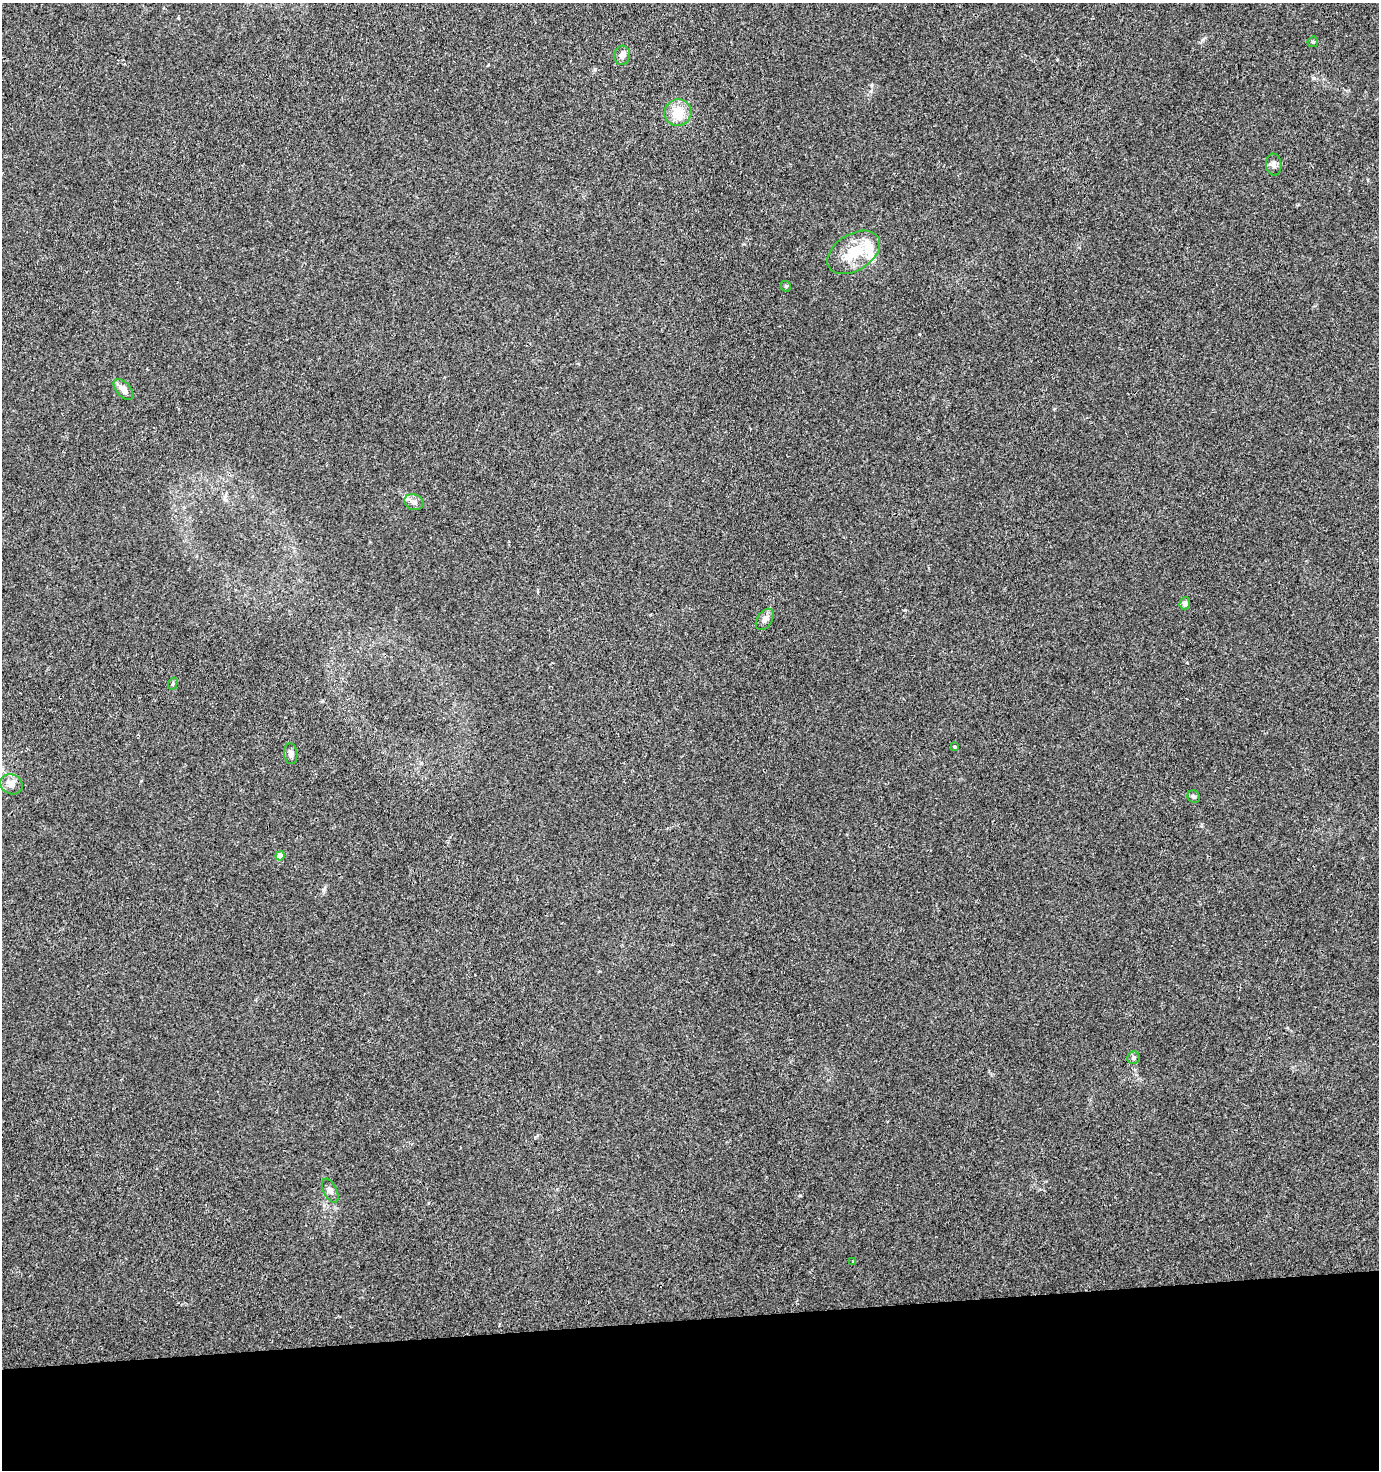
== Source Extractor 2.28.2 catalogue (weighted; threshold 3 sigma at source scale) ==
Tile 8 of 3 x 3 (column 2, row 3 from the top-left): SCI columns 1378-2754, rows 1-1468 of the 4144 x 4403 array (HDU 1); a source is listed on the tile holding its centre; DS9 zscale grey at full resolution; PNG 1381 x 1472 px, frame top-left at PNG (2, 3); each listed source drawn as its Kron ellipse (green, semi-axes under 4 px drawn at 4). Shown black and unused: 10% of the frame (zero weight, under 3 of 4 exposures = <1% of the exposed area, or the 3 px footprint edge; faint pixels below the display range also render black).
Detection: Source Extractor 2.28.2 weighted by HDU 2 'WHT'; one run over the whole footprint, this tile lists its part. Background 0.015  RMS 0.0039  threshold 0.0176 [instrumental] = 3 sigma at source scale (4.5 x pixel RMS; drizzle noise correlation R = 1.50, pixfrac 1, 0.0396/0.0396 arcsec/px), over >= 5 px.
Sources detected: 21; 2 inside a brighter listed object's ellipse — not listed separately; the other 19 listed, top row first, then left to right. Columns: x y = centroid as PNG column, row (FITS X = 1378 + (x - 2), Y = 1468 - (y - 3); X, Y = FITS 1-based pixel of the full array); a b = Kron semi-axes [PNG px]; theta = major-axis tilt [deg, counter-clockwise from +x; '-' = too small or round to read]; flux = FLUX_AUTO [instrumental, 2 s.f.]
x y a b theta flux
1313 42 5 5 - 0.62
622 55 10 7 77 2
678 113 13 13 - 8.5
1274 165 11 7 -84 1.7
854 252 29 18 32 13
786 286 6 5 - 0.51
123 389 13 7 -48 3.6
414 502 10 8 -20 1.7
1185 603 6 5 - 1.6
765 619 12 7 56 2.1
173 684 6 4 72 0.58
955 747 3 3 - 1.2
291 754 10 6 -84 1.7
11 784 12 9 -27 2.6
1194 797 6 5 - 0.8
280 856 5 4 - 5.1
1133 1058 6 6 - 1.1
330 1191 13 6 -64 1.6
853 1261 4 3 - 0.71
Unlisted compact peaks at least as high as the median listed source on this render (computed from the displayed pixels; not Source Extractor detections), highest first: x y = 1313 78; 800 1195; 595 69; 323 890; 919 334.